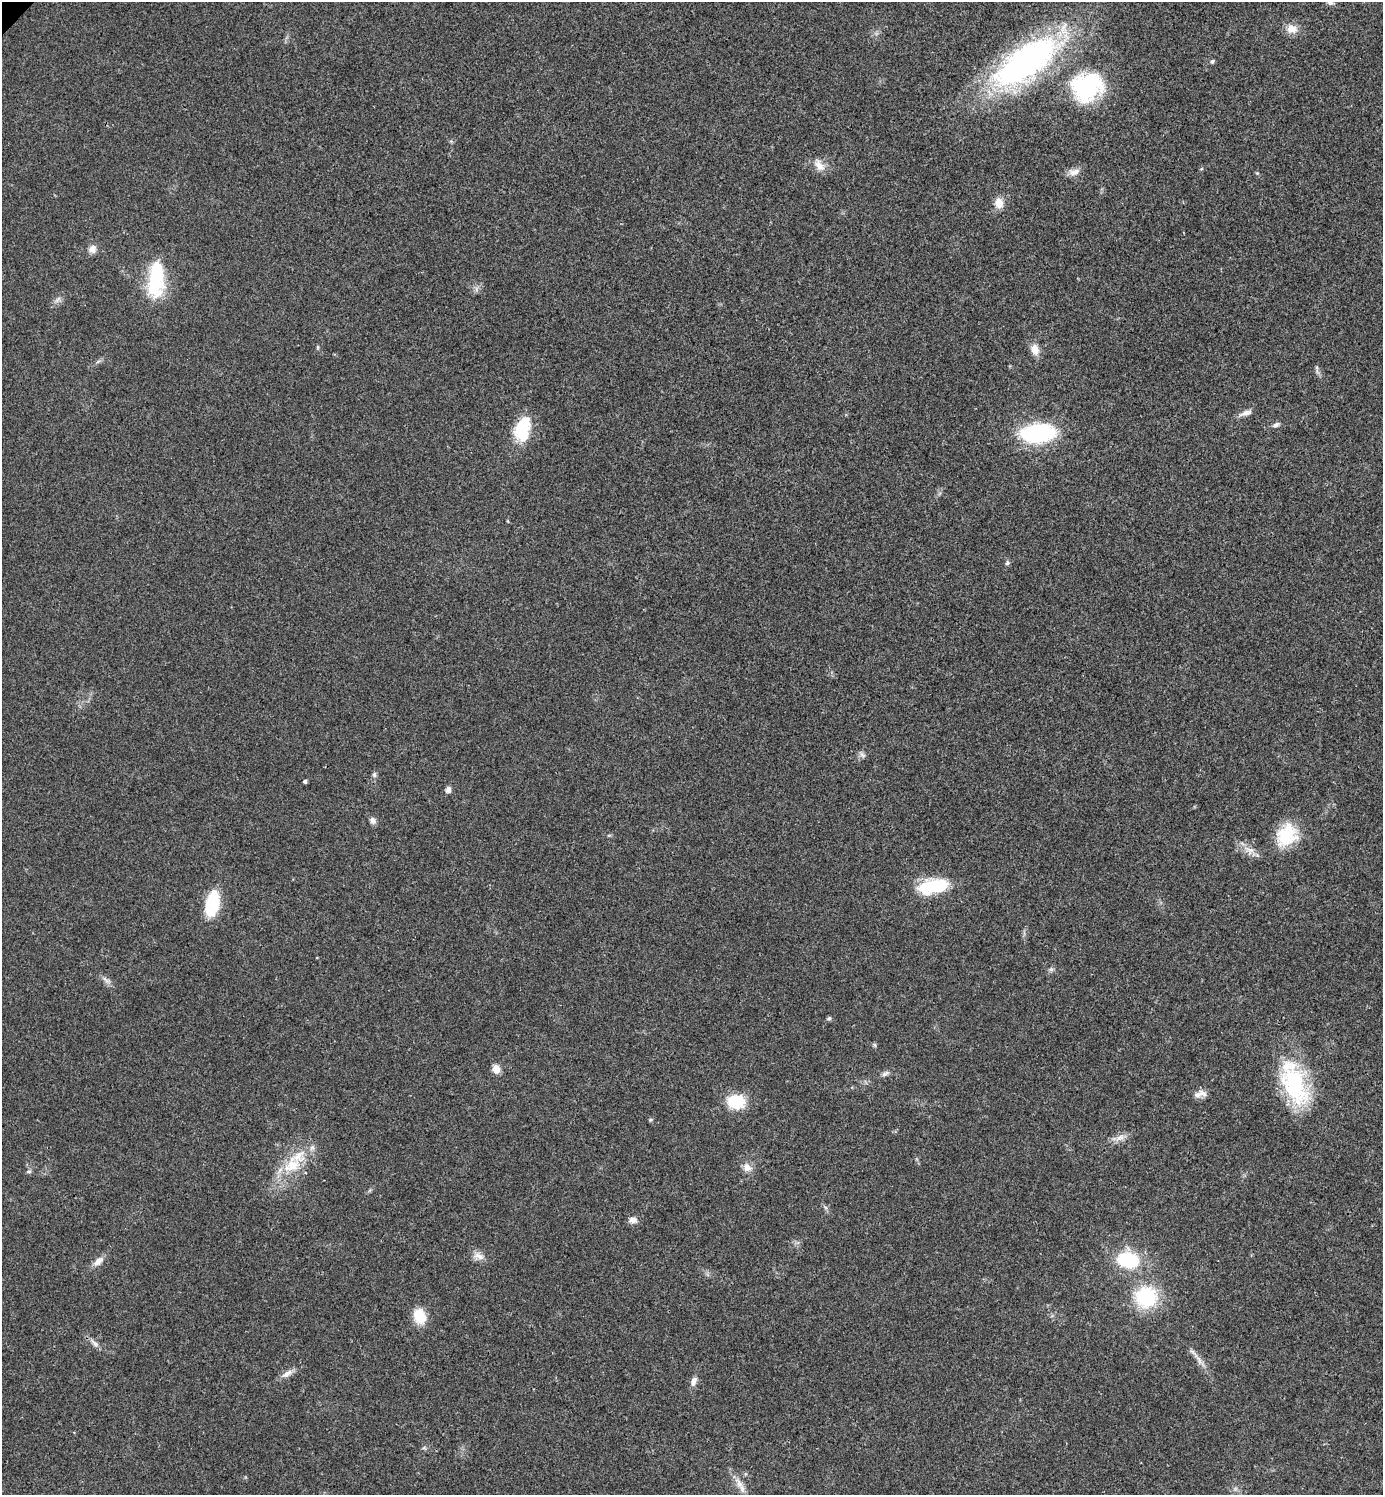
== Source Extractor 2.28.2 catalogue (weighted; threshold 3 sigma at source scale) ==
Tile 6 of 4 x 4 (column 2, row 2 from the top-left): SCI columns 1540-2920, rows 2995-4487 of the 5984 x 5984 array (HDU 1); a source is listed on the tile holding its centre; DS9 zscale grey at full resolution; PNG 1385 x 1497 px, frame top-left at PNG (2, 2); no overlay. Shown black and unused: <1% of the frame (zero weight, under 3 of 4 exposures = <1% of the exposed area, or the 3 px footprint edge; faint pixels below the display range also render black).
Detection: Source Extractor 2.28.2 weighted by HDU 2 'WHT'; one run over the whole footprint, this tile lists its part. Background 0.0203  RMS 0.004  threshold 0.0182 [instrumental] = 3 sigma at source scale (4.5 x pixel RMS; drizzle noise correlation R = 1.50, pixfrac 1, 0.05/0.05 arcsec/px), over >= 5 px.
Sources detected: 55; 2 inside a brighter listed object's ellipse — not listed separately; the other 53 listed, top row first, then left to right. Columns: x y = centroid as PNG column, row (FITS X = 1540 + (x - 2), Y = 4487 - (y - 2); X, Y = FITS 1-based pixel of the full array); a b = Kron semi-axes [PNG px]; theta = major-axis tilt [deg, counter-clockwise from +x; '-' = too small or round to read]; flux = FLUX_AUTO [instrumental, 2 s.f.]
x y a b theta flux
1330 2 8 6 -15 1.2
1292 29 14 11 -12 4.4
1026 62 76 30 35 130
1212 62 6 5 - 0.66
1087 87 35 30 31 42
819 165 17 9 -57 3.8
1074 172 16 8 15 2.8
999 203 13 10 -80 4.1
92 249 9 8 - 2.7
156 278 46 18 87 26
58 300 9 5 45 1.2
317 347 6 4 89 0.49
1035 350 13 9 -76 3.9
1317 368 6 4 -73 0.65
1245 413 18 6 18 2.2
1276 425 10 6 29 1.2
523 429 32 18 75 16
1038 433 28 15 5 51
1007 563 6 6 - 0.77
862 755 10 6 -44 1.2
374 775 8 6 76 0.99
305 781 4 4 - 0.8
448 790 6 5 - 2
372 820 9 7 -77 1.5
1286 835 28 22 55 17
1250 850 17 5 -21 2.9
936 886 31 15 2 20
212 904 25 13 76 19
1051 969 7 4 18 0.79
105 979 12 5 -45 1.6
829 1018 6 5 - 0.73
875 1045 6 4 -71 0.56
496 1069 8 7 - 3.7
885 1073 12 6 27 1.4
1294 1085 56 29 -65 40
1200 1094 18 8 10 2.9
736 1102 13 11 -6 20
650 1120 5 4 - 0.5
1120 1138 14 7 26 2.8
292 1165 29 20 41 15
747 1167 12 11 - 2.9
29 1171 7 4 5 0.74
633 1220 11 8 -5 2.2
479 1256 17 8 -21 2.9
1128 1260 21 15 -10 25
98 1261 16 8 43 3
1146 1297 20 19 - 30
419 1316 17 13 -68 8.8
94 1343 15 6 -47 2
1199 1360 12 4 -66 1.9
287 1373 18 7 32 2.7
693 1381 11 7 68 2.3
742 1489 17 6 -72 2.6
Isophote crosses this tile's border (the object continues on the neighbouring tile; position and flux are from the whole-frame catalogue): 1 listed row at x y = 1330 2